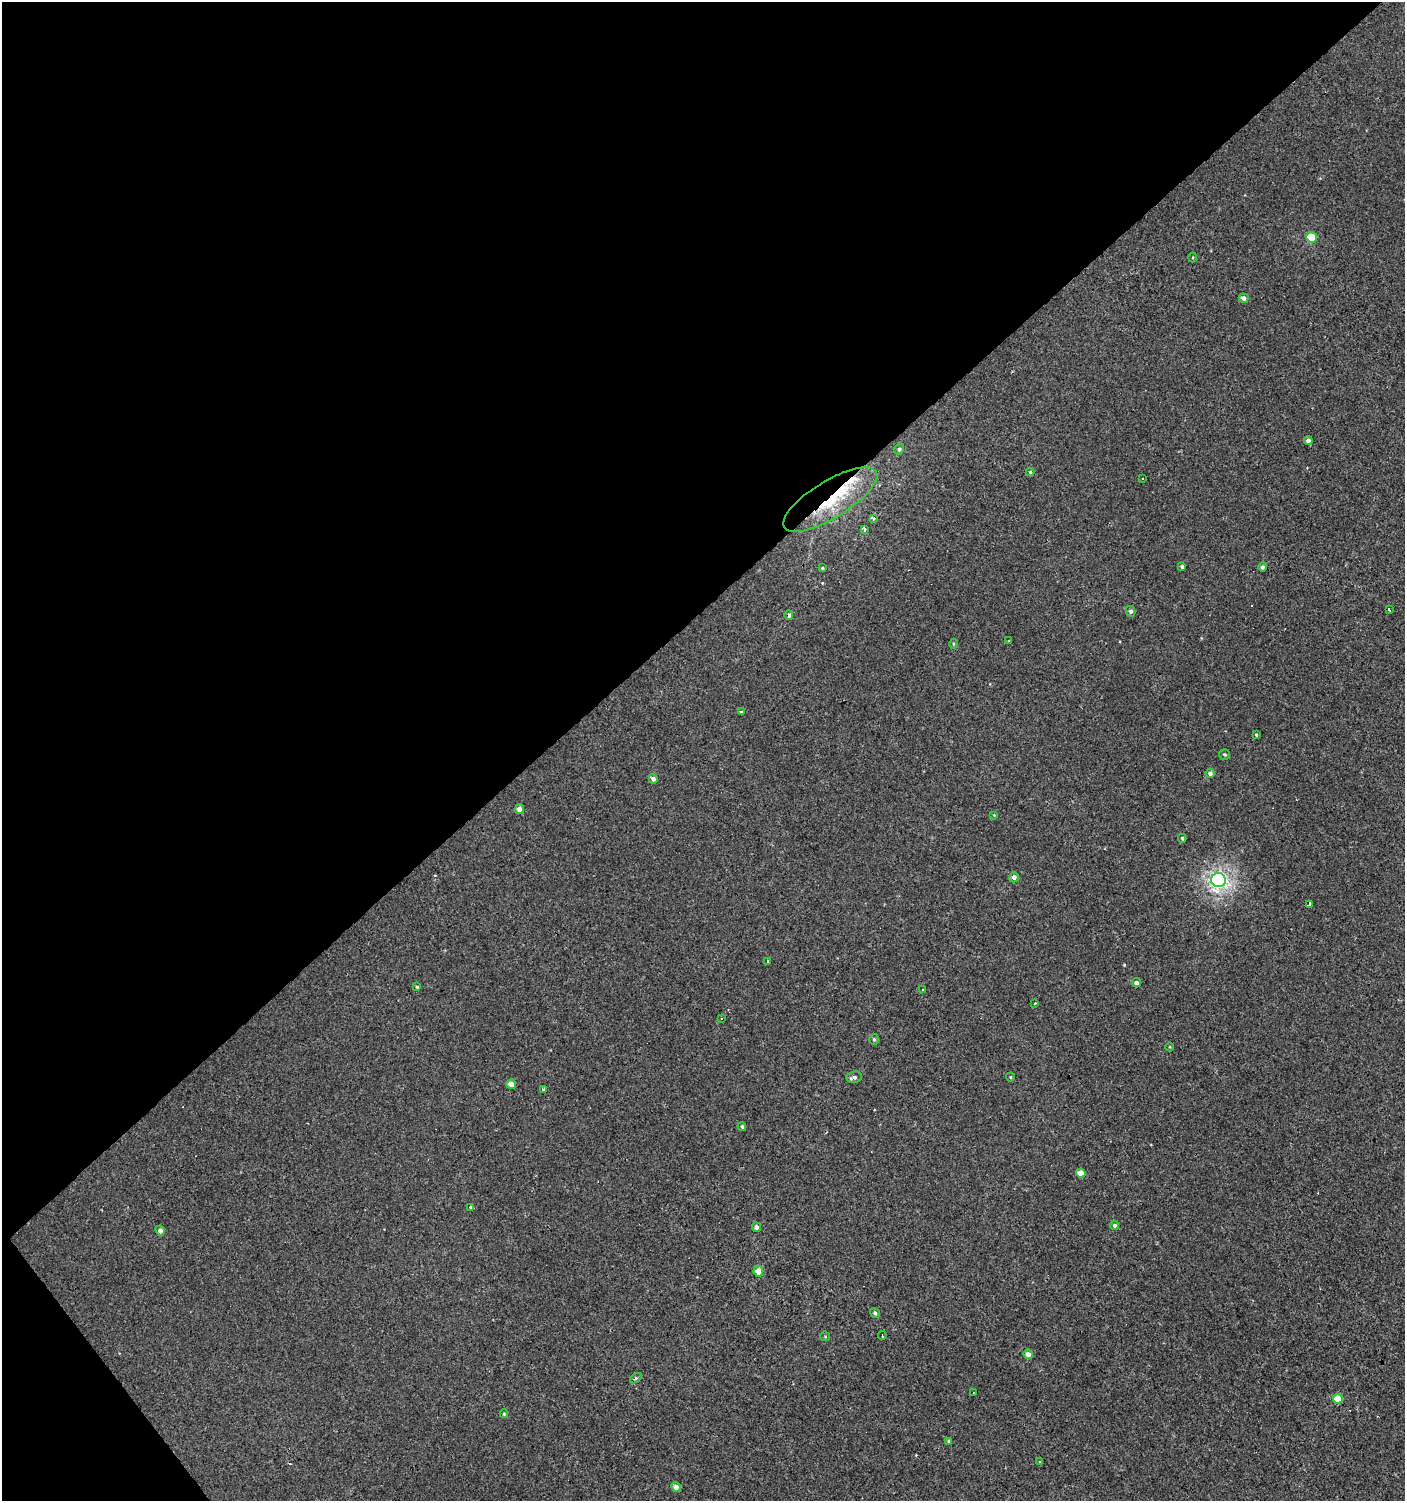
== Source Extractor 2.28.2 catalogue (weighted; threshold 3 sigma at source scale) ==
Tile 5 of 4 x 4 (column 1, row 2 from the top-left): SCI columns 201-1603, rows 2998-4496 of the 5950 x 5995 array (HDU 1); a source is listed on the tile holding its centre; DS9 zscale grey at full resolution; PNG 1407 x 1503 px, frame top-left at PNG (2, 2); each listed source drawn as its Kron ellipse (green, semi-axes under 4 px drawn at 4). Shown black and unused: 42% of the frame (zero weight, under 2 of 3 exposures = <1% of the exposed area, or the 3 px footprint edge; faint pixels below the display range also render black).
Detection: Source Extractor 2.28.2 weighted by HDU 2 'WHT'; one run over the whole footprint, this tile lists its part. Background 0.0013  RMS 0.0039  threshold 0.0174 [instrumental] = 3 sigma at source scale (4.5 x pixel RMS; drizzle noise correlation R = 1.50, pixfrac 1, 0.0396/0.0396 arcsec/px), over >= 5 px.
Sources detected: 68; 7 cosmic-ray / hot-pixel residue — neither listed nor drawn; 2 inside a brighter listed object's ellipse — not listed separately; the other 59 listed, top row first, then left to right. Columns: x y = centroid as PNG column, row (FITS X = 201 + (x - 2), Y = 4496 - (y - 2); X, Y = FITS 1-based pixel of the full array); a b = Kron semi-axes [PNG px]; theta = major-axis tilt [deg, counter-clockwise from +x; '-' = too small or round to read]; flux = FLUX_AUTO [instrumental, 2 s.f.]
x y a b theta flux
1311 237 5 5 - 14
1193 257 5 3 - 0.36
1244 298 5 4 - 1.8
1308 441 4 4 - 1.4
899 449 5 5 - 0.96
1030 472 4 4 - 0.53
1143 478 3 3 - 1.3
830 500 54 18 31 28
873 518 3 3 - 1.8
864 529 3 3 - 4.3
1182 567 4 3 - 0.89
1263 567 4 4 - 1.2
822 568 4 3 - 0.41
1389 610 4 3 - 1
1131 611 5 4 - 1.2
789 615 5 4 - 1.4
1009 640 3 3 - 4.3
953 644 5 3 - 0.39
741 712 4 3 - 4.2
1256 735 3 3 - 1.3
1224 754 5 5 - 0.65
1210 773 4 4 - 1.4
653 779 5 4 - 2
519 809 5 4 - 2.6
994 815 4 4 - 0.3
1182 838 4 3 - 0.54
1014 877 5 5 - 1.6
1218 880 7 7 - 120
1309 904 3 3 - 9.1
767 962 3 3 - 1.5
1136 983 4 4 - 1.5
417 987 4 4 - 0.49
922 989 3 2 - 0.35
1035 1003 3 3 - 0.53
722 1018 3 3 - 1
874 1039 5 4 - 0.72
1170 1047 4 3 - 0.29
854 1077 8 5 7 1.4
1010 1077 4 4 - 0.39
511 1084 5 4 - 3.6
543 1089 3 3 - 2.1
742 1127 4 3 - 0.65
1081 1173 5 4 - 4.1
470 1207 4 3 - 0.73
1115 1225 4 4 - 1.2
757 1227 5 4 - 1.4
160 1230 5 4 - 1.6
758 1271 5 5 - 4.3
875 1313 5 4 - 0.85
882 1335 4 2 - 0.41
825 1336 5 4 - 0.44
1028 1354 5 4 - 2.5
636 1378 6 4 36 0.62
974 1393 3 2 - 0.4
1338 1399 5 4 - 8
504 1414 4 3 - 0.43
949 1441 4 3 - 1
1040 1461 3 3 - 1
676 1487 5 4 - 2.4
Overlapping masked pixels (flux is a lower limit): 3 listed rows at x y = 830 500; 789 615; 1309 904